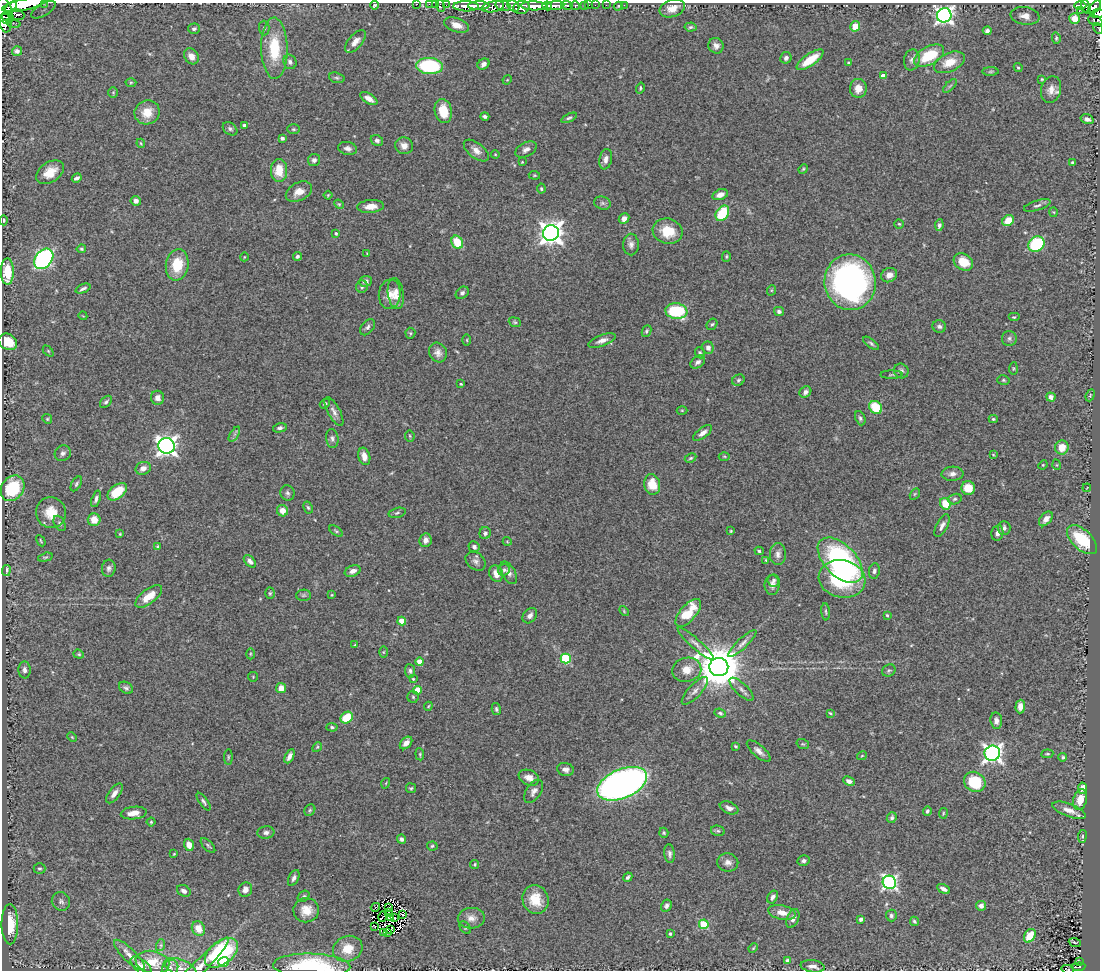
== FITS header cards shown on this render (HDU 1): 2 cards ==
NAXIS1  =                 1098
NAXIS2  =                  968

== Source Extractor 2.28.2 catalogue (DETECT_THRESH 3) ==
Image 1098 x 968 px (HDU 1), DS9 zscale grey, 1 PNG px = 1 image px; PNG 1102 x 972 px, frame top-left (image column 1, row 968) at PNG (2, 3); each listed source drawn as its Kron ellipse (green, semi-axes under 4 px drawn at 4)
Background 1.74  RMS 0.048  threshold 0.143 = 3 sigma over >= 5 px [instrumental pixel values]
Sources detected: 388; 4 with non-positive FLUX_AUTO (blend fragments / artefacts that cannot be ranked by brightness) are neither listed nor drawn; the other 384 listed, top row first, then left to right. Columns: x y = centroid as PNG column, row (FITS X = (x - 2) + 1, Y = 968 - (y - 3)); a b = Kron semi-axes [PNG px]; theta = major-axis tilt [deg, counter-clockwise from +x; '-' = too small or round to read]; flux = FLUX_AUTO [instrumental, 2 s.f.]
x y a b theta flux
44 3 3 2 - 87
417 4 2 2 - 26
429 4 2 2 - 23
435 4 2 2 - 30
23 5 22 5 12 7000
374 5 4 3 - 4.3
446 5 2 2 - 31
567 5 6 3 -4 500
585 5 3 3 - 64
589 5 2 2 - 11
595 5 2 2 - 23
606 5 2 2 - 19
624 5 2 2 - 18
441 6 6 3 -72 51
466 6 13 5 -2 3300
479 6 10 3 1 3500
503 6 8 5 -14 1800
513 6 6 5 - 980
534 6 13 4 -2 4700
547 6 5 4 - 1600
555 6 9 4 5 2600
575 6 5 3 - 400
618 6 5 3 - 3.6
1080 6 6 3 0 400
11 7 7 4 45 11000
493 7 11 5 10 1100
521 7 8 6 16 2400
1086 7 7 4 -70 350
1094 7 8 4 47 980
672 8 13 8 19 34
43 10 14 6 31 21
1081 10 4 2 - 17
4 11 14 8 -73 6000
1097 14 6 3 5 220
17 15 8 5 -19 740
944 15 7 7 - 1300
1025 16 14 8 -8 30
7 17 7 4 -23 1500
1075 18 5 5 - 27
1095 21 8 5 -23 150
6 23 9 6 -84 2300
13 23 7 3 -16 4.6
456 25 13 7 -19 32
855 26 5 5 - 51
690 27 6 4 5 5.6
264 28 7 5 -89 6.3
1098 28 6 2 -59 29
194 29 6 5 - 7.3
987 31 4 4 - 9.2
1056 38 6 4 -84 5
355 41 14 7 49 24
716 46 8 7 - 16
274 48 30 13 -89 140
17 51 5 5 - 8.9
191 56 8 6 -55 22
929 56 16 9 28 120
786 58 6 5 - 8.5
810 60 16 6 35 81
912 60 10 8 78 13
290 62 7 6 - 9.6
949 62 16 9 25 50
848 63 4 3 - 3.8
484 64 6 5 - 15
430 66 13 8 -4 300
1018 68 4 3 - 4.1
991 72 8 4 1 5.8
883 76 4 4 - 29
337 78 8 5 -18 6
1042 79 4 3 - 3.5
507 80 5 4 - 2.9
131 82 5 3 - 3.8
950 86 9 3 45 5.3
640 88 5 4 - 4.2
858 88 9 8 - 32
1051 89 14 10 73 26
113 92 5 4 - 3.8
369 99 9 5 -32 21
443 111 12 8 -77 70
147 112 13 12 - 50
485 116 4 3 - 8.1
569 118 8 4 24 6.2
1087 119 6 4 -16 12
244 125 3 3 - 6.4
230 129 8 5 -37 7.4
293 129 6 5 - 4.9
282 138 4 3 - 9.4
377 140 6 5 - 8.8
141 143 4 3 - 3.5
404 146 9 8 - 21
348 148 10 6 -11 13
526 149 11 7 26 15
476 151 15 7 -38 24
495 154 4 4 - 2.6
606 159 10 6 79 15
314 160 6 6 - 9.6
522 162 3 2 - 2.5
1072 162 4 3 - 3.4
803 169 5 4 - 4
279 171 11 8 -90 61
50 172 15 10 33 53
534 175 6 4 -5 3.6
77 178 5 3 - 9.9
541 189 5 4 - 4.4
299 192 14 9 27 30
328 195 4 3 - 2.8
720 195 8 5 20 21
136 201 5 4 - 15
602 203 8 6 -14 8.6
339 204 5 4 - 3.7
1037 205 14 5 17 11
371 206 13 6 5 30
1054 212 5 3 - 2.6
722 213 8 6 58 130
624 219 5 5 - 17
4 220 5 4 - 4.4
1008 221 6 5 - 54
899 224 5 4 - 4.4
939 225 6 4 81 9.5
668 231 15 12 -18 76
336 233 4 4 - 5
551 233 8 8 - 2800
457 242 7 5 -63 88
1036 244 8 7 - 240
631 245 11 8 -89 15
81 249 5 4 - 5
367 253 3 3 - 2.3
297 256 4 4 - 7.1
726 256 5 4 - 3.9
244 257 4 3 - 2.3
44 259 11 8 50 790
963 262 10 8 -31 57
177 265 16 11 81 89
7 271 13 6 -90 78
889 275 8 7 - 23
365 281 6 5 - 11
850 282 28 25 -83 990
362 287 6 6 - 7.8
83 289 8 3 23 8
772 290 5 3 - 2.9
462 293 7 5 39 7.6
390 294 15 11 83 33
396 294 15 8 -82 29
676 311 11 8 -8 200
779 312 5 4 - 9.4
83 316 4 3 - 2.4
1014 317 6 4 0 4.2
515 322 6 4 -21 4.9
712 324 6 5 - 5.9
939 326 7 6 - 8.4
368 327 9 6 50 11
646 331 6 4 65 5.4
410 333 5 5 - 5
1009 338 7 7 - 9
467 340 5 3 - 2.9
602 340 14 5 21 18
8 342 10 7 -30 72
871 343 9 4 -37 6.8
708 348 6 5 - 15
48 351 6 4 -45 3.8
438 353 10 8 -63 18
700 353 6 4 -65 6.7
698 362 8 5 35 12
1013 368 6 4 84 4.3
901 371 7 7 - 11
891 375 11 4 1 5.2
738 380 6 5 - 6
1003 380 6 5 - 5
461 384 3 3 - 3.6
805 392 6 5 - 11
1090 395 6 4 69 3.8
1051 397 5 4 - 13
158 398 7 6 - 20
106 402 7 4 48 7.4
325 404 5 3 - 4.7
876 407 7 5 -42 110
682 410 5 3 - 3.4
334 411 16 6 -61 16
860 418 7 5 -67 6.7
47 419 5 4 - 3.9
993 419 4 4 - 4.2
280 428 7 4 13 7.7
703 433 11 5 37 17
234 434 8 3 59 6.8
410 436 5 5 - 4.3
332 438 9 6 -83 11
167 446 8 7 - 1900
1062 447 7 7 - 46
63 453 8 7 - 11
993 455 4 3 - 2.8
364 456 9 6 -73 25
724 456 5 3 - 3.3
691 458 6 4 27 4.6
1043 465 5 4 - 3.4
1057 465 5 3 - 2.9
143 468 8 6 22 22
953 474 11 7 3 16
76 484 8 4 62 6.2
652 484 10 8 -77 66
13 488 13 11 55 180
968 488 7 6 - 55
1087 488 4 2 - 2.2
117 492 11 6 38 98
288 493 8 7 - 9.2
915 494 6 4 59 4
96 499 8 4 72 9.4
955 499 7 5 17 6.2
945 504 6 5 - 73
308 508 6 4 -62 5.3
282 511 6 5 - 30
51 513 15 15 - 61
397 513 9 5 15 7.2
1046 519 8 5 50 16
94 520 6 6 - 42
60 523 8 5 -60 7.7
942 526 12 5 63 15
1004 528 7 6 - 10
336 531 8 4 -36 5.1
731 531 3 3 - 2.8
485 533 6 5 - 8
997 533 8 6 79 12
120 534 4 4 - 3
425 540 7 6 - 16
1082 540 18 10 -43 150
41 541 6 2 -61 3.1
507 541 4 3 - 2.3
158 547 4 3 - 4.2
474 547 6 5 - 11
759 551 4 3 - 5.4
778 554 11 8 -90 17
45 557 7 4 14 4.5
766 560 4 3 - 3
840 560 28 15 -45 660
250 561 7 4 -46 13
476 561 11 8 -38 14
109 568 8 7 - 11
6 570 5 3 - 10
504 570 6 5 - 6.9
353 571 8 5 21 17
874 571 8 5 80 9.2
509 573 12 6 -61 15
496 574 8 6 -64 23
842 579 23 18 -12 250
774 580 6 6 - 7.4
772 585 10 7 -89 15
270 593 6 5 - 4.5
303 595 7 5 2 5.6
332 595 4 3 - 2.7
149 596 16 7 38 49
624 611 5 3 - 3.3
826 612 8 3 -85 4.9
688 613 17 8 50 100
887 615 4 3 - 3.6
530 616 8 6 50 15
402 621 4 4 - 60
742 643 19 5 44 17
696 644 23 5 -42 20
355 645 4 4 - 3.2
383 652 6 4 89 3.4
79 654 5 4 - 4
250 654 5 3 - 3.3
566 658 5 5 - 210
420 662 4 4 - 37
719 667 9 9 - 13000
24 670 8 6 -87 12
687 670 14 12 9 44
889 670 7 6 - 6.2
410 671 7 5 -83 7.5
253 677 5 4 - 3.2
413 679 4 3 - 3.2
126 688 7 5 -31 7.6
281 688 5 5 - 28
742 689 15 6 -43 15
418 690 4 4 - 75
695 691 18 6 47 20
413 697 6 5 - 5.5
428 706 4 3 - 2.9
1020 707 7 5 85 22
496 709 6 4 -75 6.4
720 713 6 4 -22 6.8
830 713 3 3 - 3.4
347 718 6 5 - 100
996 721 8 6 -83 17
332 727 5 3 - 5.5
72 737 5 3 - 2.9
406 743 7 5 46 21
803 744 6 4 -20 4.5
735 746 3 2 - 3.6
317 747 5 4 - 3.9
759 751 15 6 -41 17
992 753 8 7 - 1400
420 754 6 4 -84 4.3
1047 754 6 3 6 3.8
289 756 8 4 63 14
862 756 5 3 - 3
228 757 8 3 90 4.2
1063 757 4 4 - 5.5
566 769 8 6 -11 13
529 778 10 7 -23 24
849 781 6 4 -25 11
975 782 11 9 -34 140
386 783 5 3 - 2.8
622 784 26 14 23 1800
411 788 5 5 - 5.2
1082 788 6 4 -78 20
534 791 13 7 56 16
114 793 12 5 53 17
1080 800 10 6 73 33
204 802 10 4 -55 7.6
729 808 10 6 -23 15
310 810 6 5 - 5.1
1069 810 18 6 -21 29
927 811 4 3 - 6.6
134 813 13 6 6 32
943 813 5 3 - 2.9
892 818 6 5 - 7.1
151 822 4 4 - 4
718 831 7 5 -14 5.5
266 833 8 6 5 11
664 833 5 4 - 4.3
1082 836 7 4 83 5
401 839 5 4 - 8.8
189 845 6 5 - 32
208 845 9 4 -47 6.5
432 846 5 4 - 5.1
174 854 4 3 - 3.1
670 854 9 5 -83 10
804 861 6 5 - 9.1
728 862 10 9 - 17
475 864 4 4 - 3.8
39 868 6 5 - 6
628 877 5 3 - 7.4
294 878 8 5 63 11
889 882 7 6 - 800
943 889 7 4 -29 13
245 890 7 6 - 21
184 891 7 5 -27 11
304 896 6 5 - 6.2
773 897 7 4 59 11
535 899 14 13 - 70
61 901 9 9 - 12
666 906 6 5 - 9.4
981 906 5 5 - 16
375 907 5 2 - 4.8
388 907 3 2 - 0.59
306 910 13 12 - 42
389 912 3 2 - 2.5
782 913 14 7 -12 29
403 914 3 2 - 3.9
383 916 6 2 62 1.2
891 916 6 5 - 6.9
390 917 3 2 - 4.9
395 917 3 2 - 6.9
471 918 13 10 3 25
793 918 10 6 68 16
861 919 4 3 - 14
914 921 5 4 - 5.3
10 924 20 8 -90 100
704 924 5 5 - 180
374 926 3 2 - 2.5
198 928 7 6 - 35
465 928 7 5 -49 4.6
391 929 4 2 - 1.2
384 932 3 2 - 3
388 933 3 2 - 2.3
670 934 3 3 - 6.2
1030 936 7 5 57 61
1075 942 6 3 -22 3.2
161 945 6 4 72 4.9
753 948 5 4 - 3.4
348 949 15 12 24 50
221 953 19 11 37 280
129 955 20 6 -45 25
788 961 4 4 - 24
152 962 17 11 -11 78
223 962 5 5 - 130
1079 962 3 3 - 8.6
141 966 13 6 -40 21
201 966 39 6 45 33
312 966 39 12 -2 240
813 966 12 6 -8 21
1079 967 7 3 6 48
170 968 8 7 - 12
180 968 17 8 -22 24
1068 969 6 2 -12 46
At the frame edge (FLAGS 8, measured only in part): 14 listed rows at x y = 44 3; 417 4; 429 4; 435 4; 23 5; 441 6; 11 7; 4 11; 1097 14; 1095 21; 1098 28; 4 220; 312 966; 1068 969
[4 non-positive-flux detections neither listed nor drawn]